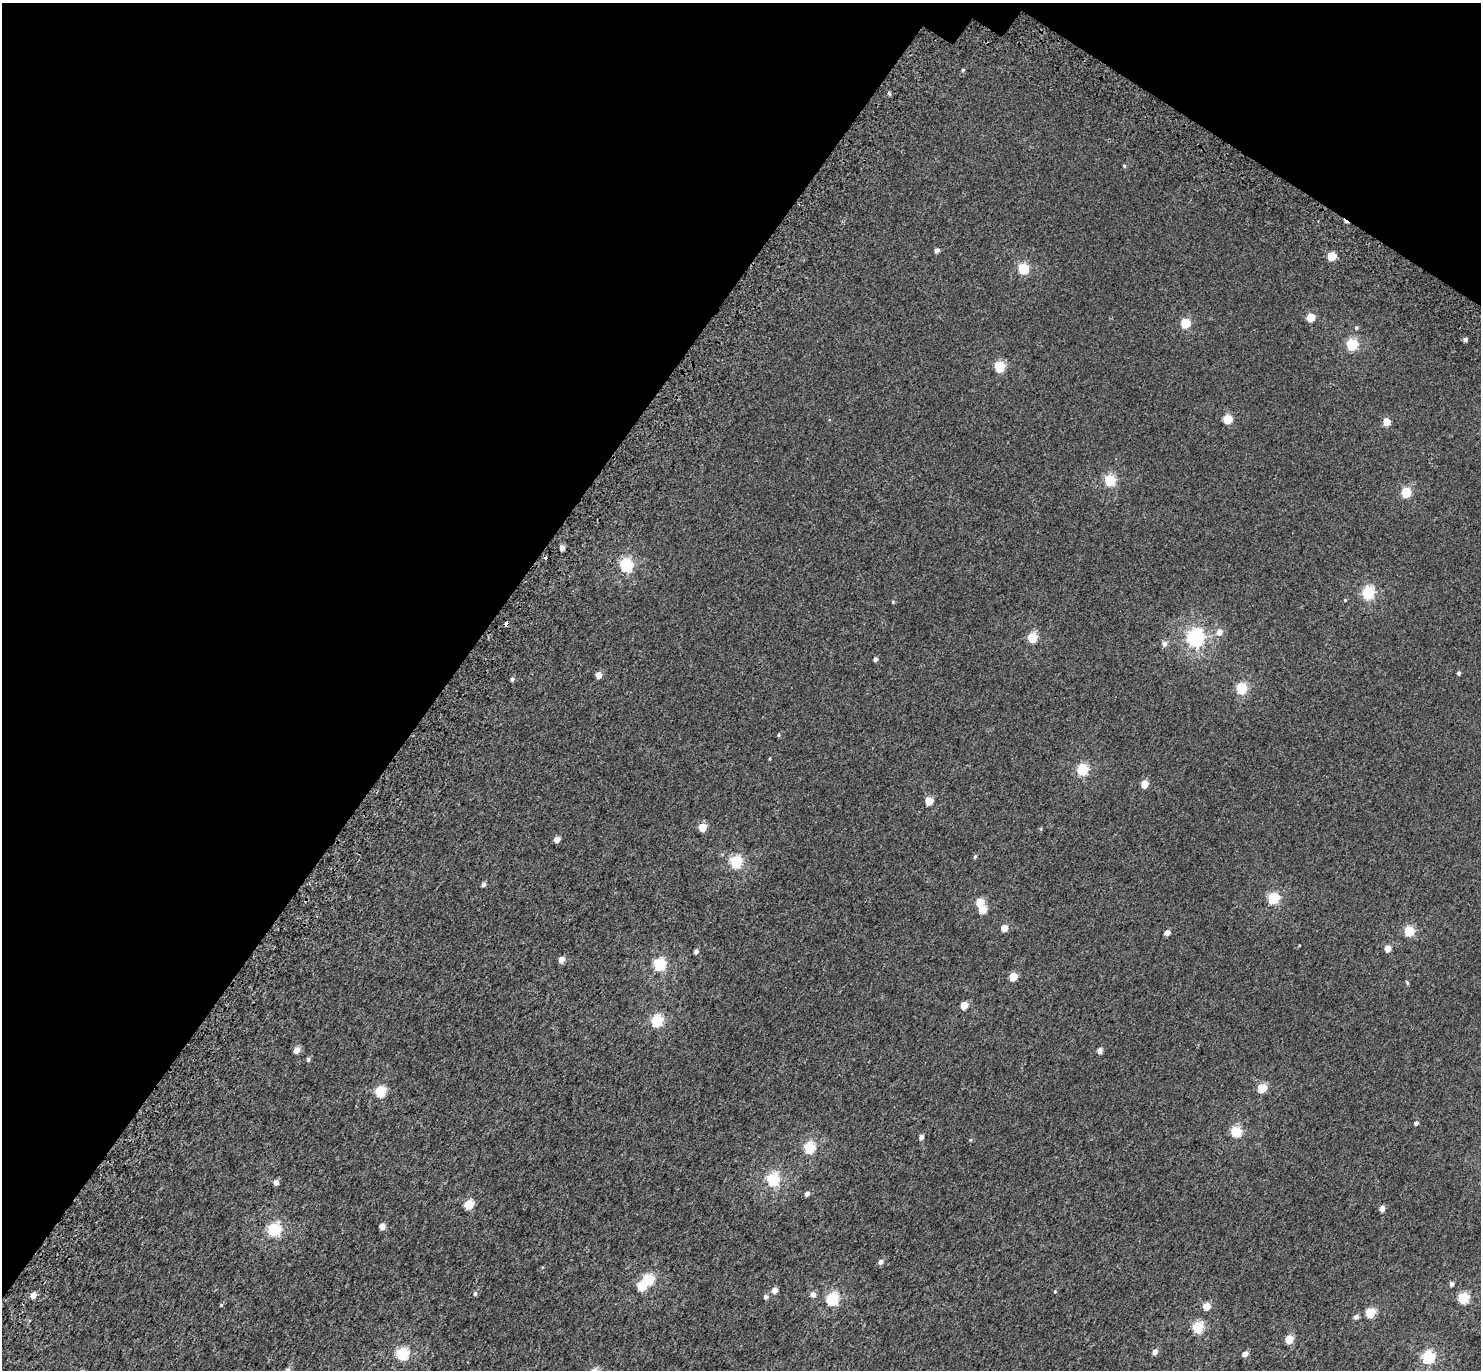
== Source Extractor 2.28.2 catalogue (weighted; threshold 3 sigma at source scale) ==
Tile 2 of 4 x 4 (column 2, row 1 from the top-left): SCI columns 1581-3059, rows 4485-5852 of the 6113 x 6171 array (HDU 1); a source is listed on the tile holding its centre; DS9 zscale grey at full resolution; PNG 1483 x 1372 px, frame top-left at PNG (2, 3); no overlay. Shown black and unused: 34% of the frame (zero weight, under 3 of 5 exposures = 6% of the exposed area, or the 3 px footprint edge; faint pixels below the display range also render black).
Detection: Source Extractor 2.28.2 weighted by HDU 2 'WHT'; one run over the whole footprint, this tile lists its part. Background 0.00263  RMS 0.0031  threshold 0.0141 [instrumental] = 3 sigma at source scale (4.5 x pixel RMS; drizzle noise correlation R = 1.50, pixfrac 1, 0.0396/0.0396 arcsec/px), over >= 5 px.
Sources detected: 95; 1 inside a brighter object's white glare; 3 cosmic-ray / hot-pixel residue — not listed; the other 91 listed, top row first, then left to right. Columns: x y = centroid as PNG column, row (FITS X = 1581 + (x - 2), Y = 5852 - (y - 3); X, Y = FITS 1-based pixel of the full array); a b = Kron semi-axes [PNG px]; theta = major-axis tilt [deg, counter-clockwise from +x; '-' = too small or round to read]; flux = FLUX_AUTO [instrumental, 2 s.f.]
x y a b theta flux
963 70 4 3 - 0.35
889 93 5 4 - 0.45
1124 166 5 4 - 0.32
937 250 5 4 - 0.96
1332 256 5 5 - 9.4
1023 268 6 6 - 18
1311 317 5 5 - 6.8
1186 323 6 5 - 13
1356 328 6 4 90 0.38
1465 339 5 5 - 0.69
1352 344 6 5 - 23
999 366 6 5 - 16
1228 419 5 5 - 9.6
1386 421 5 5 - 4.1
1110 480 6 5 - 20
1406 492 6 5 - 14
562 548 5 4 - 1.2
626 565 6 6 - 34
1368 593 6 5 - 31
1345 600 4 3 - 0.21
893 602 4 4 - 0.29
1219 632 7 6 - 1.8
1032 637 5 5 - 14
1195 638 7 6 - 81
1164 644 6 6 - 1.2
875 659 5 4 - 0.69
1459 673 4 4 - 0.53
598 675 5 4 - 2.4
512 679 5 4 - 0.71
1242 688 6 5 - 20
778 735 5 3 - 0.33
1083 769 6 5 - 23
1144 784 5 4 - 4.2
929 801 5 5 - 6.2
702 827 5 5 - 6
557 839 5 4 - 2.2
975 856 5 4 - 0.35
736 862 6 6 - 28
483 884 5 4 - 0.83
1274 898 6 5 - 25
982 909 5 5 - 7.2
1004 928 5 4 - 3.5
1409 931 5 5 - 15
1167 933 5 4 - 1.8
1387 948 5 4 - 3.2
696 951 4 4 - 0.91
561 960 5 5 - 2.1
660 965 6 5 - 30
1013 976 5 5 - 6.8
1407 983 5 4 - 0.34
964 1005 5 5 - 5.1
657 1021 6 5 - 25
297 1050 5 5 - 2.4
1100 1051 5 4 - 1.5
308 1059 5 4 - 0.52
1262 1088 5 5 - 9.9
380 1092 6 5 - 18
1416 1123 5 4 - 0.8
1236 1132 5 5 - 21
921 1137 4 4 - 1.2
809 1148 5 5 - 22
773 1179 6 5 - 35
276 1182 5 5 - 1.3
807 1194 5 4 - 1
469 1205 5 5 - 13
1382 1208 5 4 - 1.9
382 1226 4 4 - 2.2
274 1230 6 6 - 35
880 1262 5 5 - 1.1
649 1279 5 5 - 18
1452 1284 5 4 - 0.87
642 1286 5 5 - 10
774 1290 5 5 - 2
1055 1291 4 4 - 0.26
475 1293 5 4 - 0.53
813 1294 5 5 - 1.5
33 1295 5 4 - 2.3
766 1297 5 5 - 0.75
1463 1298 5 5 - 23
832 1299 6 5 - 30
221 1305 5 4 - 0.28
1206 1306 5 5 - 5.1
1370 1313 5 5 - 13
1356 1317 4 4 - 1.3
1198 1327 5 5 - 23
1289 1339 5 5 - 7.8
1155 1352 5 4 - 1.8
402 1354 6 5 - 29
1245 1354 4 4 - 2.2
1428 1357 6 5 - 32
287 1370 6 5 - 0.63
Isophote crosses this tile's border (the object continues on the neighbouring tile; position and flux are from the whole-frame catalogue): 1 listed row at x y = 287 1370